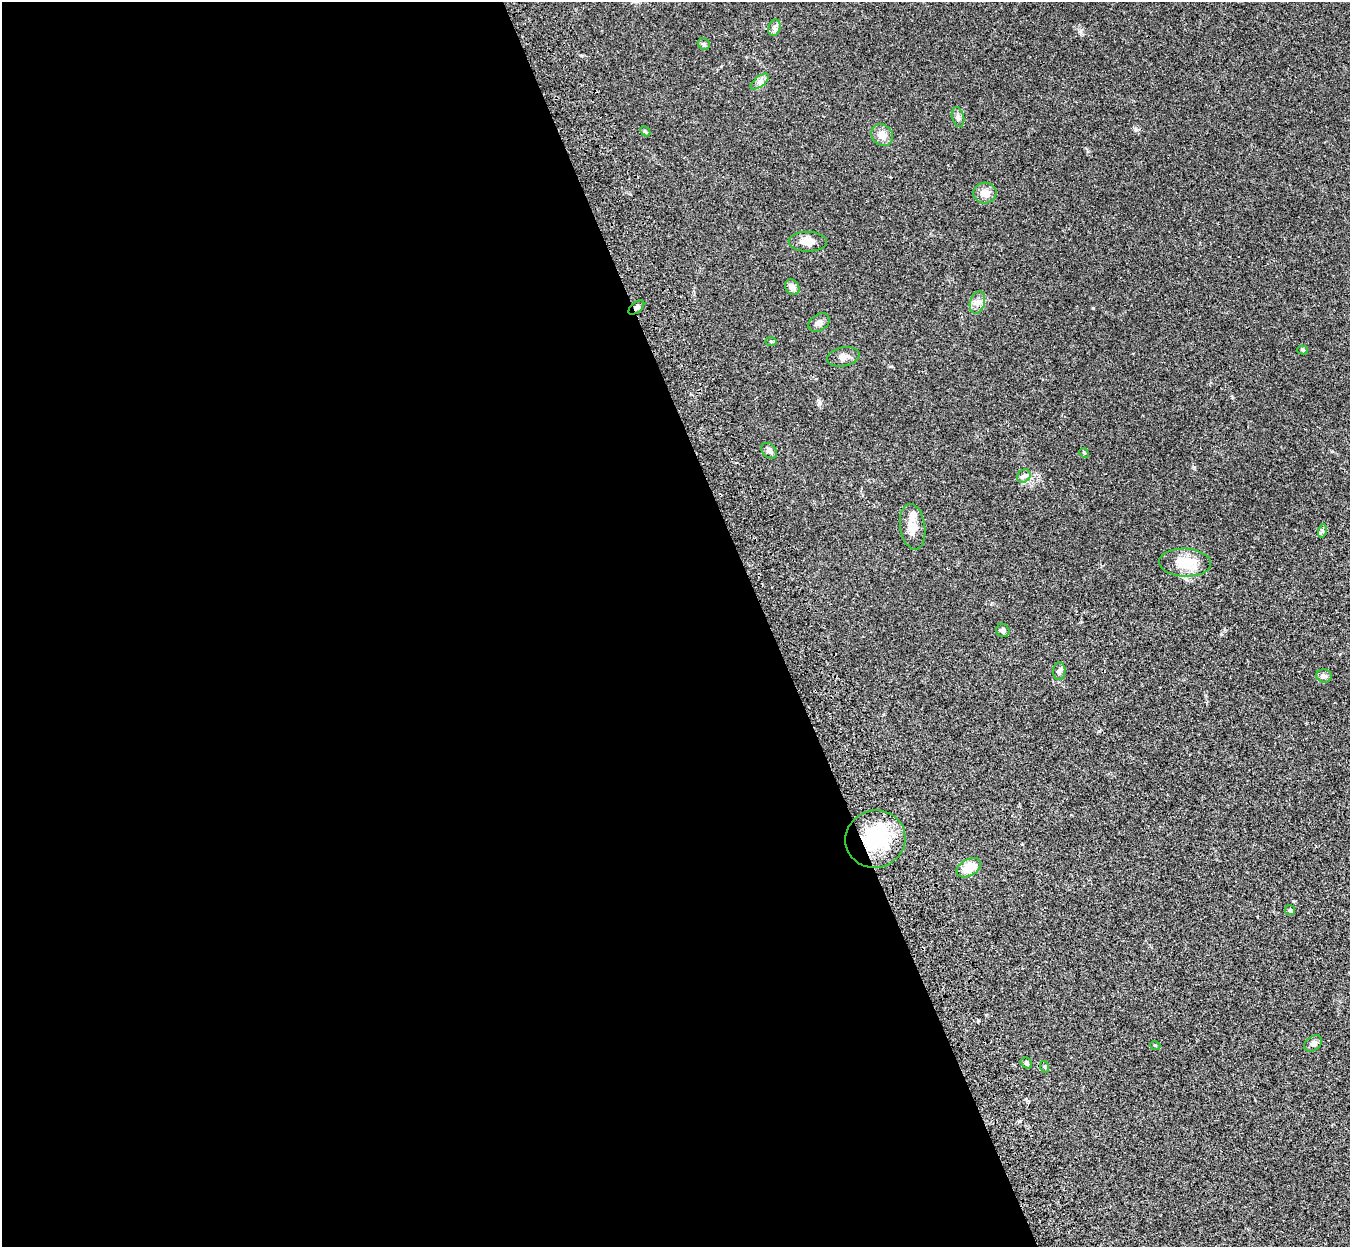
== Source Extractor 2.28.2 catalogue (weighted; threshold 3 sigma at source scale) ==
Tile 9 of 4 x 4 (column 1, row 3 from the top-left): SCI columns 117-1464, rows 1571-2815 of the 5621 x 5509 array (HDU 1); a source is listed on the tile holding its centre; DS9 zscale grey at full resolution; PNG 1352 x 1249 px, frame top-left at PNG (2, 2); each listed source drawn as its Kron ellipse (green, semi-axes under 4 px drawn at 4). Shown black and unused: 57% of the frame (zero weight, under 3 of 4 exposures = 6% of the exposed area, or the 3 px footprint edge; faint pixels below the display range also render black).
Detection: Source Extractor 2.28.2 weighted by HDU 2 'WHT'; one run over the whole footprint, this tile lists its part. Background 0.0467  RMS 0.0051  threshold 0.0232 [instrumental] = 3 sigma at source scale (4.5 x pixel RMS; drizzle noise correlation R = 1.50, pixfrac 1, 0.05/0.05 arcsec/px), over >= 5 px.
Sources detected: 32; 1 inside a brighter listed object's ellipse — not listed separately; the other 31 listed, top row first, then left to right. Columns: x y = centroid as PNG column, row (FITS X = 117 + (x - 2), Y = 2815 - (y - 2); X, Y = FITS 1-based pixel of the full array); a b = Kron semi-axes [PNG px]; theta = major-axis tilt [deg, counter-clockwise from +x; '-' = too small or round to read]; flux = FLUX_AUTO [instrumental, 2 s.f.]
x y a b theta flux
774 28 8 5 73 1.5
704 44 6 5 - 0.87
760 81 11 5 39 1.9
958 117 10 6 -75 1.5
645 131 6 4 -44 0.66
882 135 11 10 - 4
985 193 11 10 - 4.5
808 242 19 10 -1 4.9
792 287 8 6 -56 2.9
977 303 11 7 75 2.5
636 307 9 5 40 1.5
819 323 11 8 34 2.2
771 341 6 4 -2 0.56
1303 350 5 4 - 0.79
843 357 16 9 11 3.2
769 451 9 6 -45 2.1
1084 453 5 4 - 0.5
1024 476 7 6 - 1.3
913 527 23 12 -82 6.8
1322 531 7 4 72 0.89
1185 563 26 14 -2 13
1003 630 7 6 - 1.5
1059 671 9 6 85 1.5
1324 676 8 6 -12 1.6
875 839 30 28 21 33
969 868 13 8 30 9.3
1290 910 5 5 - 0.7
1313 1043 10 7 37 2.1
1155 1045 5 3 - 0.44
1026 1063 6 5 - 0.87
1045 1067 6 4 -72 0.52
Overlapping masked pixels (flux is a lower limit): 2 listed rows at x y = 636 307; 875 839
Unlisted compact peaks at least as high as the median listed source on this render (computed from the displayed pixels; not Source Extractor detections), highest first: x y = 1080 31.